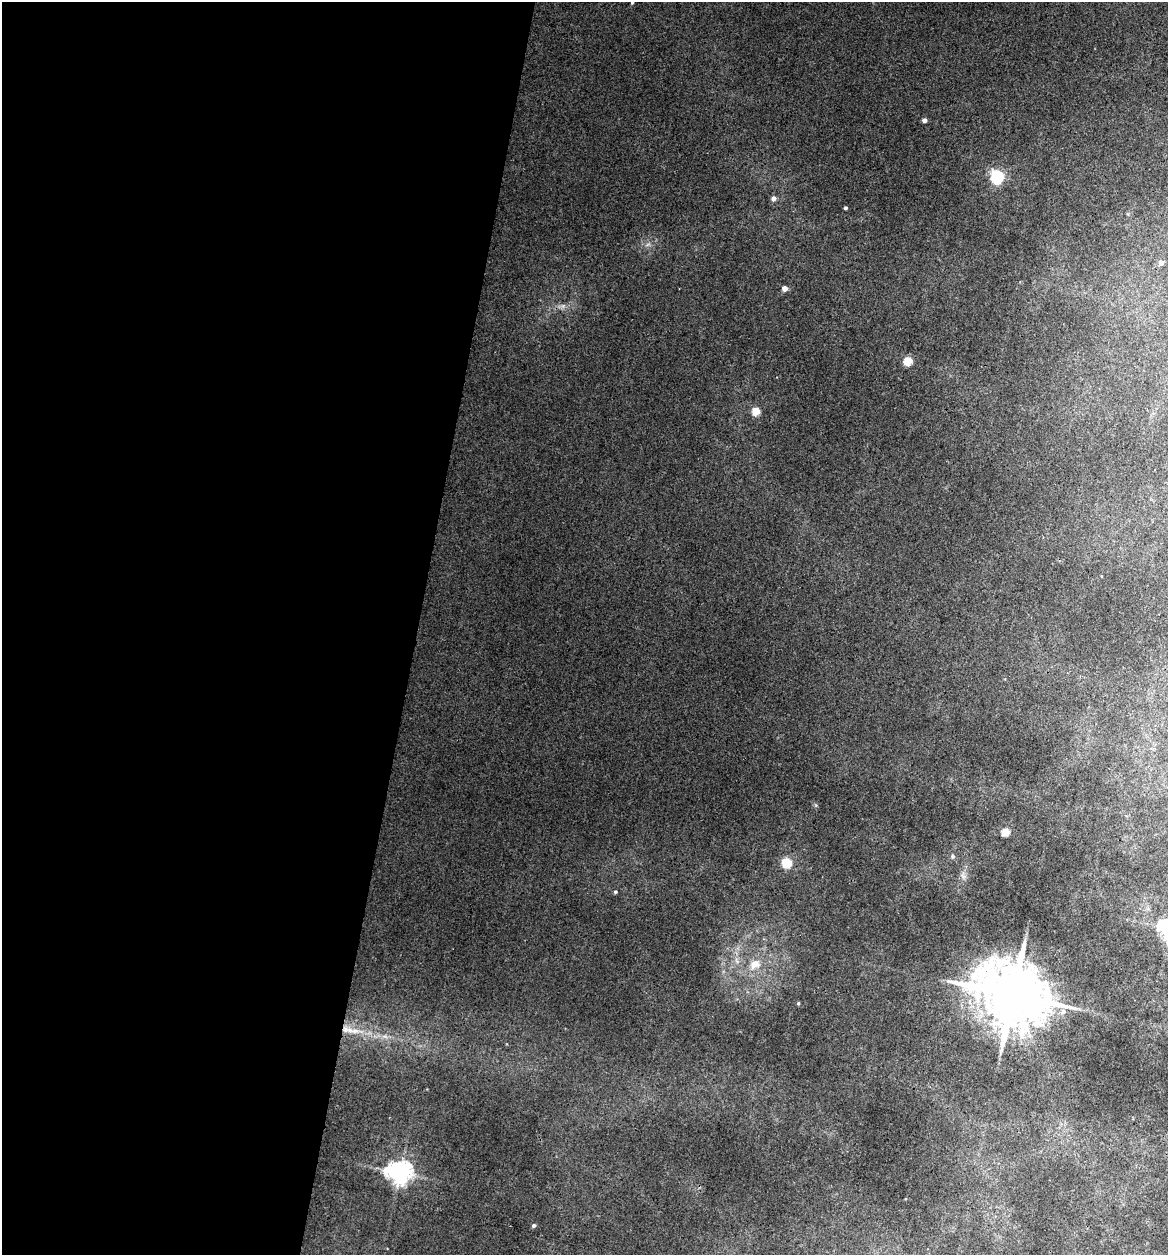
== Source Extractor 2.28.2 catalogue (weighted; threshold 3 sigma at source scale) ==
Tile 5 of 4 x 4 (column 1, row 2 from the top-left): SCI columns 121-1286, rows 2505-3757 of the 5028 x 5010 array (HDU 1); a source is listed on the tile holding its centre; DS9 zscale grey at full resolution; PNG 1170 x 1257 px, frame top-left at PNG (2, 2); no overlay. Shown black and unused: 36% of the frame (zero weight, under 3 of 4 exposures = <1% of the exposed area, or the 3 px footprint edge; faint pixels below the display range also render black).
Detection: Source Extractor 2.28.2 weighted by HDU 2 'WHT'; one run over the whole footprint, this tile lists its part. Background 0.0841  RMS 0.0075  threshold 0.0338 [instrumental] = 3 sigma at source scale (4.5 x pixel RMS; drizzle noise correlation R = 1.50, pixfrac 1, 0.05/0.05 arcsec/px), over >= 5 px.
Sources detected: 19; all 19 listed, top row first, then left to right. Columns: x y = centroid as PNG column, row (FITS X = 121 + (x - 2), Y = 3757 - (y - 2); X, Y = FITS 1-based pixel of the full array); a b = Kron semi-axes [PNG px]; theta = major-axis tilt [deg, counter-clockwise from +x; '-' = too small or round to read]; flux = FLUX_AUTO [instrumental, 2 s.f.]
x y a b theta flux
632 3 4 3 - 0.5
924 120 4 4 - 2.3
997 177 6 6 - 88
773 198 5 5 - 2.1
845 208 4 3 - 0.86
1161 262 4 4 - 3.2
785 288 4 4 - 4
908 361 5 5 - 18
756 411 5 4 - 14
1005 832 5 4 - 13
953 856 5 4 - 0.96
787 863 5 5 - 26
615 892 4 4 - 0.76
754 964 11 8 30 4.7
1013 994 17 13 -18 4600
798 1003 4 3 - 0.65
1063 1011 7 5 74 1.8
399 1172 7 6 - 410
534 1225 4 4 - 1.1